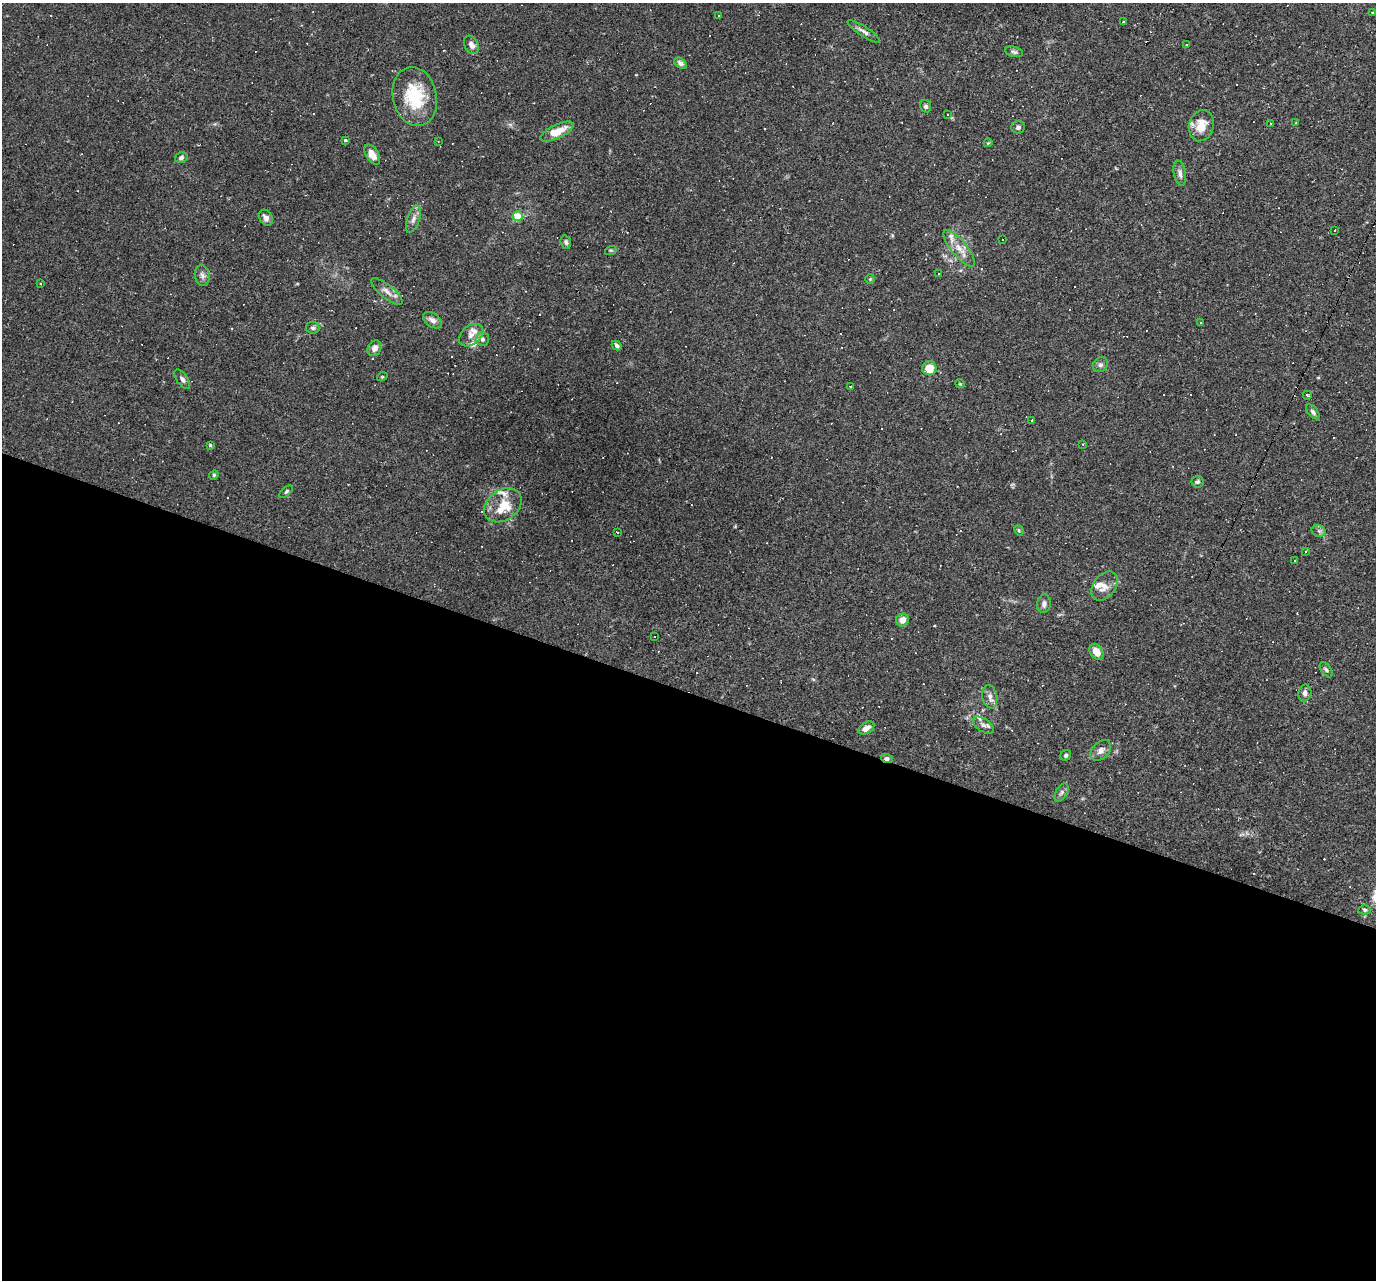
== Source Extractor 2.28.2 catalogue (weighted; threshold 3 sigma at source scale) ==
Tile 14 of 4 x 4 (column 2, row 4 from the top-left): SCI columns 1375-2748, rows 266-1543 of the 5495 x 5510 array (HDU 1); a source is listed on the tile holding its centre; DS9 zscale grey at full resolution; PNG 1378 x 1282 px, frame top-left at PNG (2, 3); each listed source drawn as its Kron ellipse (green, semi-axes under 4 px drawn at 4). Shown black and unused: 46% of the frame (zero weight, under 2 of 3 exposures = <1% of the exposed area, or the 3 px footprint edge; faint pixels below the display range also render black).
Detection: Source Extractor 2.28.2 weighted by HDU 2 'WHT'; one run over the whole footprint, this tile lists its part. Background 0.0261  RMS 0.0036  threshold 0.016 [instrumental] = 3 sigma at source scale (4.5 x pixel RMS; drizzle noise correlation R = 1.50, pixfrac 1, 0.05/0.05 arcsec/px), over >= 5 px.
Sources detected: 150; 65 cosmic-ray / hot-pixel residue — neither listed nor drawn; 8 inside a brighter listed object's ellipse — not listed separately; the other 77 listed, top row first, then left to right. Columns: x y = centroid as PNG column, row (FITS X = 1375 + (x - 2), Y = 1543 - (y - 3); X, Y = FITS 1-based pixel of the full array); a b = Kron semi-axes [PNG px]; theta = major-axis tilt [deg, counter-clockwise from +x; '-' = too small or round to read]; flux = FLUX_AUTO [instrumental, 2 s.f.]
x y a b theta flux
1372 12 3 3 - 0.34
719 15 3 3 - 0.46
1123 22 3 3 - 0.47
864 31 19 5 -33 1.5
1186 44 2 2 - 0.28
472 45 10 7 -60 2.2
1014 52 9 5 -14 0.87
680 63 7 5 -34 1.1
415 97 30 22 -78 17
926 106 6 5 - 0.82
948 114 3 3 - 0.34
1296 122 3 2 - 0.47
1271 124 3 2 - 0.26
1201 126 16 12 74 6.1
1018 127 6 6 - 0.92
557 131 18 7 25 6
345 140 3 3 - 0.75
438 141 3 2 - 0.24
988 143 4 3 - 0.32
372 155 11 6 -60 3.7
181 158 6 5 - 0.97
1180 173 13 6 -81 1.6
518 216 5 5 - 6.8
266 218 8 6 -57 1.7
413 219 14 6 71 1.8
1335 230 2 2 - 0.18
1002 239 2 2 - 0.2
566 242 7 5 -73 0.69
959 248 23 7 -50 3.9
611 250 6 3 17 0.38
938 274 3 2 - 0.4
202 275 10 7 -80 1.4
870 279 5 4 - 0.38
41 283 3 2 - 0.31
387 291 19 6 -39 2.4
433 320 10 6 -35 1.9
1200 323 3 3 - 0.41
313 328 7 5 -7 0.9
471 335 14 9 38 2.5
482 339 7 6 - 1.2
617 346 5 4 - 0.71
374 348 8 6 62 2.3
1100 365 8 7 - 1.1
929 368 7 7 - 5.1
382 377 5 3 - 0.3
182 379 11 5 -55 1.1
960 384 5 4 - 0.36
850 387 3 2 - 0.23
1307 395 4 2 - 0.43
1313 412 9 5 -50 0.9
1032 420 3 2 - 0.66
1083 444 2 2 - 0.25
210 445 4 4 - 0.35
214 475 5 4 - 0.43
1198 482 6 6 - 0.77
286 492 8 4 39 0.62
503 505 20 15 35 6.7
1019 530 6 4 -62 0.43
1319 531 7 5 -16 1
617 532 3 2 - 0.35
1306 551 3 2 - 0.29
1295 561 3 3 - 2.3
1104 586 16 11 52 3.3
1044 604 9 6 81 1.3
902 620 6 6 - 2.8
654 637 3 3 - 0.58
1096 652 9 6 -55 3.8
1326 670 8 5 -53 0.77
1305 693 8 6 79 1.4
990 697 12 7 -79 1.7
983 725 12 6 -34 1.6
866 728 9 5 33 2.4
1101 750 12 8 44 2
1066 755 6 5 - 0.66
887 758 6 4 -18 1.1
1061 792 10 5 59 0.96
1365 910 6 4 -2 0.53
Overlapping masked pixels (flux is a lower limit): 1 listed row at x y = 887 758